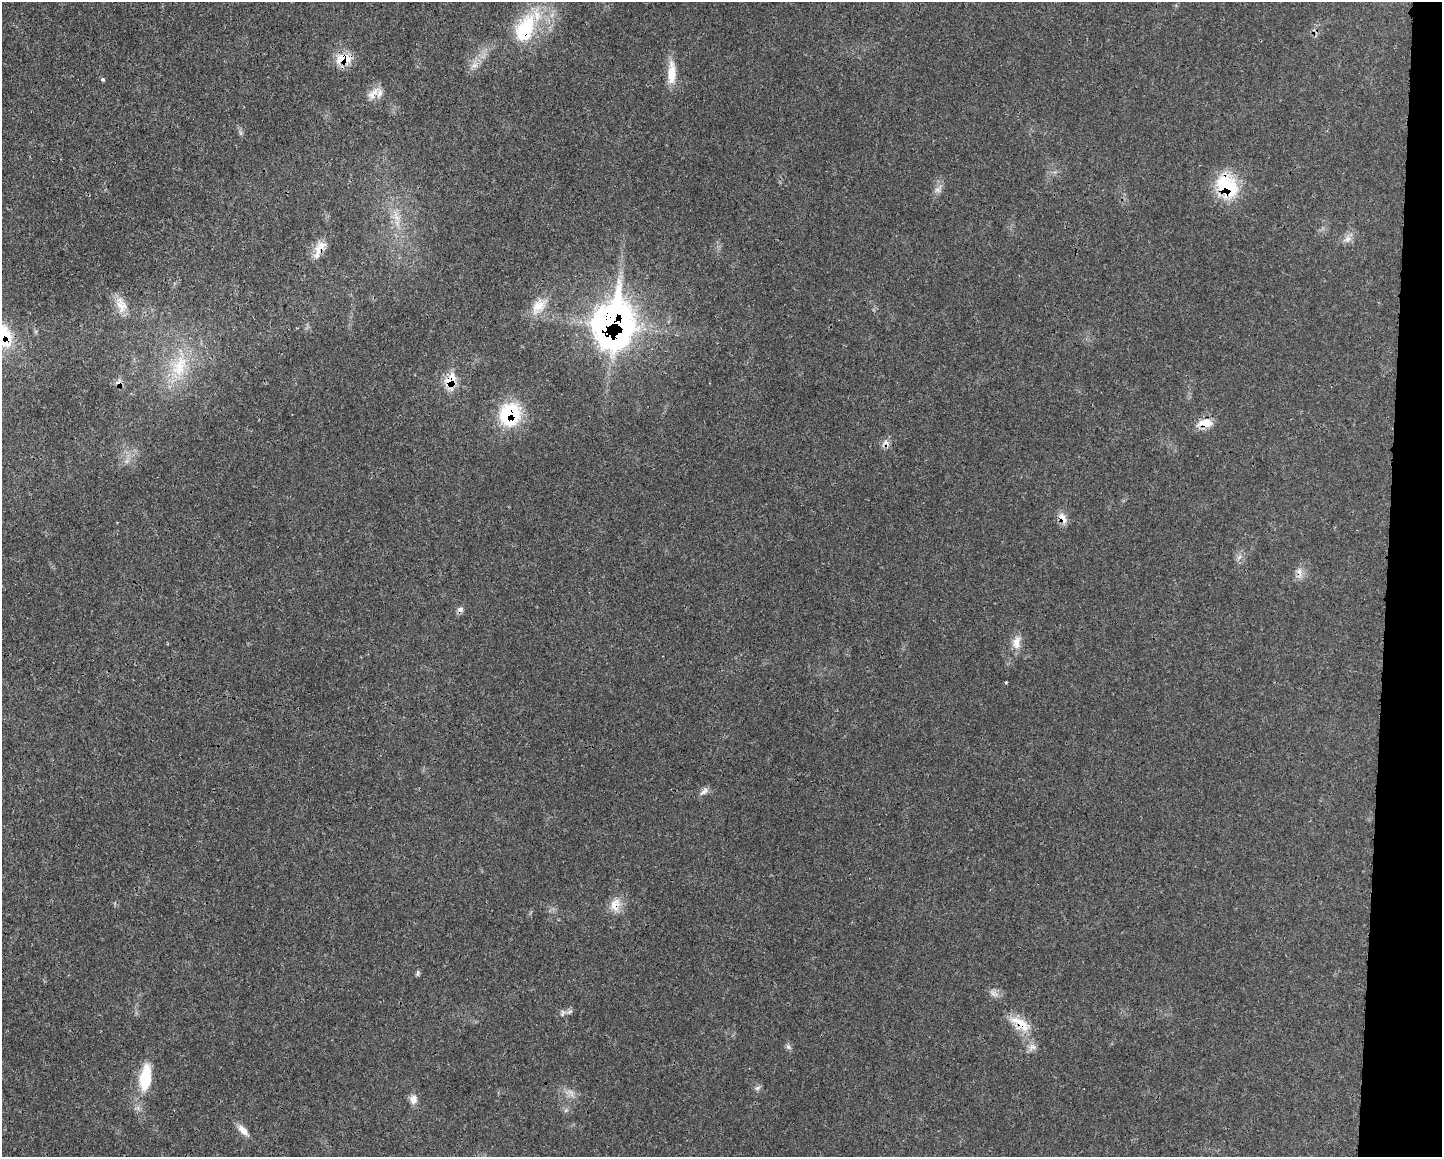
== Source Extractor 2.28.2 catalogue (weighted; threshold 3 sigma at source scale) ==
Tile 6 of 3 x 4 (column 3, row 2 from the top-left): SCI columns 3002-4441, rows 2327-3481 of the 4676 x 4644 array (HDU 1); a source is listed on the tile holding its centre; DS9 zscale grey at full resolution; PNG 1444 x 1159 px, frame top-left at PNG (2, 2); no overlay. Shown black and unused: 4% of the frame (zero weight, under 3 of 4 exposures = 1% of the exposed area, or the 3 px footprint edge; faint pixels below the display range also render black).
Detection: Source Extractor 2.28.2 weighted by HDU 2 'WHT'; one run over the whole footprint, this tile lists its part. Background 0.0211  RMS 0.0023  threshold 0.0104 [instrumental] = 3 sigma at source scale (4.5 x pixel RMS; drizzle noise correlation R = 1.50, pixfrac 1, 0.05/0.05 arcsec/px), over >= 5 px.
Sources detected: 44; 2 inside a brighter listed object's ellipse — not listed separately; the other 42 listed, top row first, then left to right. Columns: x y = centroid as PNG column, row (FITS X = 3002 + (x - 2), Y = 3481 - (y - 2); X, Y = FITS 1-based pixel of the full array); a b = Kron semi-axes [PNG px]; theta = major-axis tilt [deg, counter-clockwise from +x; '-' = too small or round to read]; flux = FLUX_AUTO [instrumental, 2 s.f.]
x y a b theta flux
525 28 42 24 66 16
344 59 24 14 -1 4.6
474 65 11 6 17 1.2
671 73 32 10 89 4.5
103 79 5 4 - 0.43
373 94 23 10 51 2.4
240 133 9 4 -81 0.55
1227 186 29 22 -59 14
938 190 9 8 - 1
397 218 8 6 -43 1.2
1347 239 13 10 41 1.6
319 249 29 10 63 3.1
121 305 24 13 -66 3.3
539 306 26 15 53 4.5
614 323 29 21 80 170
3 335 29 17 -68 11
179 366 37 20 68 11
450 380 18 12 63 5.1
119 383 9 9 - 1.2
510 414 27 24 67 15
1205 423 19 10 4 3.5
885 443 12 11 - 1.3
127 461 7 4 71 0.58
1063 518 17 8 -59 2
1299 572 17 9 90 1.7
460 610 8 7 - 0.86
1016 643 19 10 83 2.5
1006 682 4 3 - 0.24
704 791 14 7 41 1.1
615 905 20 14 78 3.2
418 973 8 5 82 0.42
994 994 13 7 -5 1.3
569 1012 9 4 35 0.59
562 1013 9 5 72 0.65
1020 1024 30 13 -33 5.5
788 1047 7 6 - 0.6
1032 1047 10 10 - 1.3
145 1078 29 12 82 10
757 1088 9 5 27 0.61
571 1093 12 5 -78 1
413 1099 11 9 83 1.7
243 1130 19 8 -48 2
Overlapping masked pixels (flux is a lower limit): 15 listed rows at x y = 525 28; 344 59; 1227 186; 319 249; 614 323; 3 335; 450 380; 119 383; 510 414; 1205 423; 885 443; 1063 518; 1299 572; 615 905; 1020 1024
Isophote crosses this tile's border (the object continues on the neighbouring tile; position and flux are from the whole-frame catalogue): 1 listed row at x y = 3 335